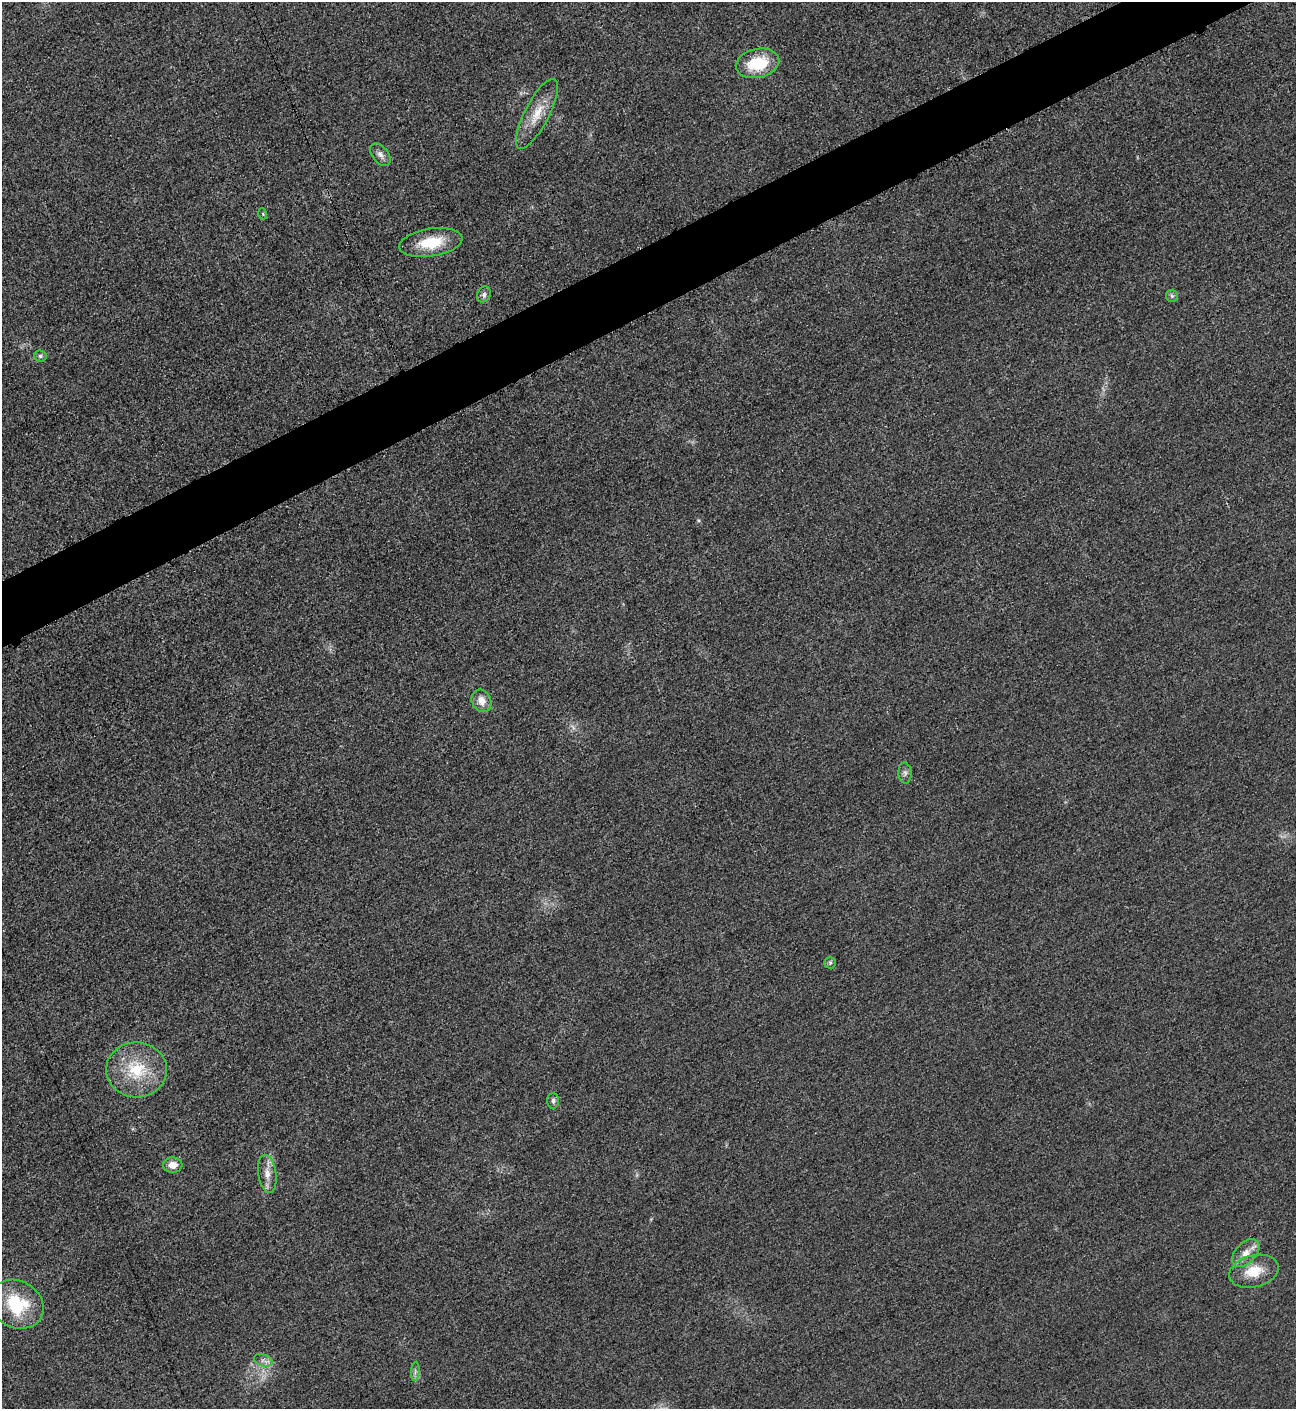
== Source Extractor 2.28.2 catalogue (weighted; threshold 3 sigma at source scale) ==
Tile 10 of 4 x 4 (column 2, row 3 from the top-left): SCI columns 1594-2887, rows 1419-2825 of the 5640 x 5648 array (HDU 1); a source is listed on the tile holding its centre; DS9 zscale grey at full resolution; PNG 1298 x 1411 px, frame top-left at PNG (2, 2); each listed source drawn as its Kron ellipse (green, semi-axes under 4 px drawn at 4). Shown black and unused: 4% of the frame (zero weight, under 3 of 5 exposures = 1% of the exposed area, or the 3 px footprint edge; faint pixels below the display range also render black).
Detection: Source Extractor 2.28.2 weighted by HDU 2 'WHT'; one run over the whole footprint, this tile lists its part. Background 0.0192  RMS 0.0051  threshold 0.0228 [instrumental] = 3 sigma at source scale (4.5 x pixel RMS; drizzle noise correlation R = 1.50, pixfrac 1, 0.05/0.05 arcsec/px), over >= 5 px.
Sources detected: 20; all 20 listed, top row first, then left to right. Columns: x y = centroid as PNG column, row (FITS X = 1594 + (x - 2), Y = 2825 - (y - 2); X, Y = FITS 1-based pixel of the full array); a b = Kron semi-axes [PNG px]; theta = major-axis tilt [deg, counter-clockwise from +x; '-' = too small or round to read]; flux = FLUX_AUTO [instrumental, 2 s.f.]
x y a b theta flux
758 63 22 14 13 21
537 114 39 12 62 12
380 155 13 7 -51 2.6
263 214 5 3 - 0.46
431 242 32 14 9 17
484 294 8 6 61 1.6
1172 296 6 6 - 1.1
40 356 6 5 - 1.1
481 701 11 9 -65 5.2
905 773 11 6 -86 1.7
830 963 6 5 - 0.88
136 1070 30 27 -1 26
553 1101 7 6 - 1.4
173 1165 9 7 -2 5.1
267 1174 19 9 -82 5.2
1246 1253 17 10 46 5.5
1254 1271 25 16 14 12
16 1304 28 23 -30 28
263 1360 9 6 -21 2.1
415 1371 9 4 85 1.3